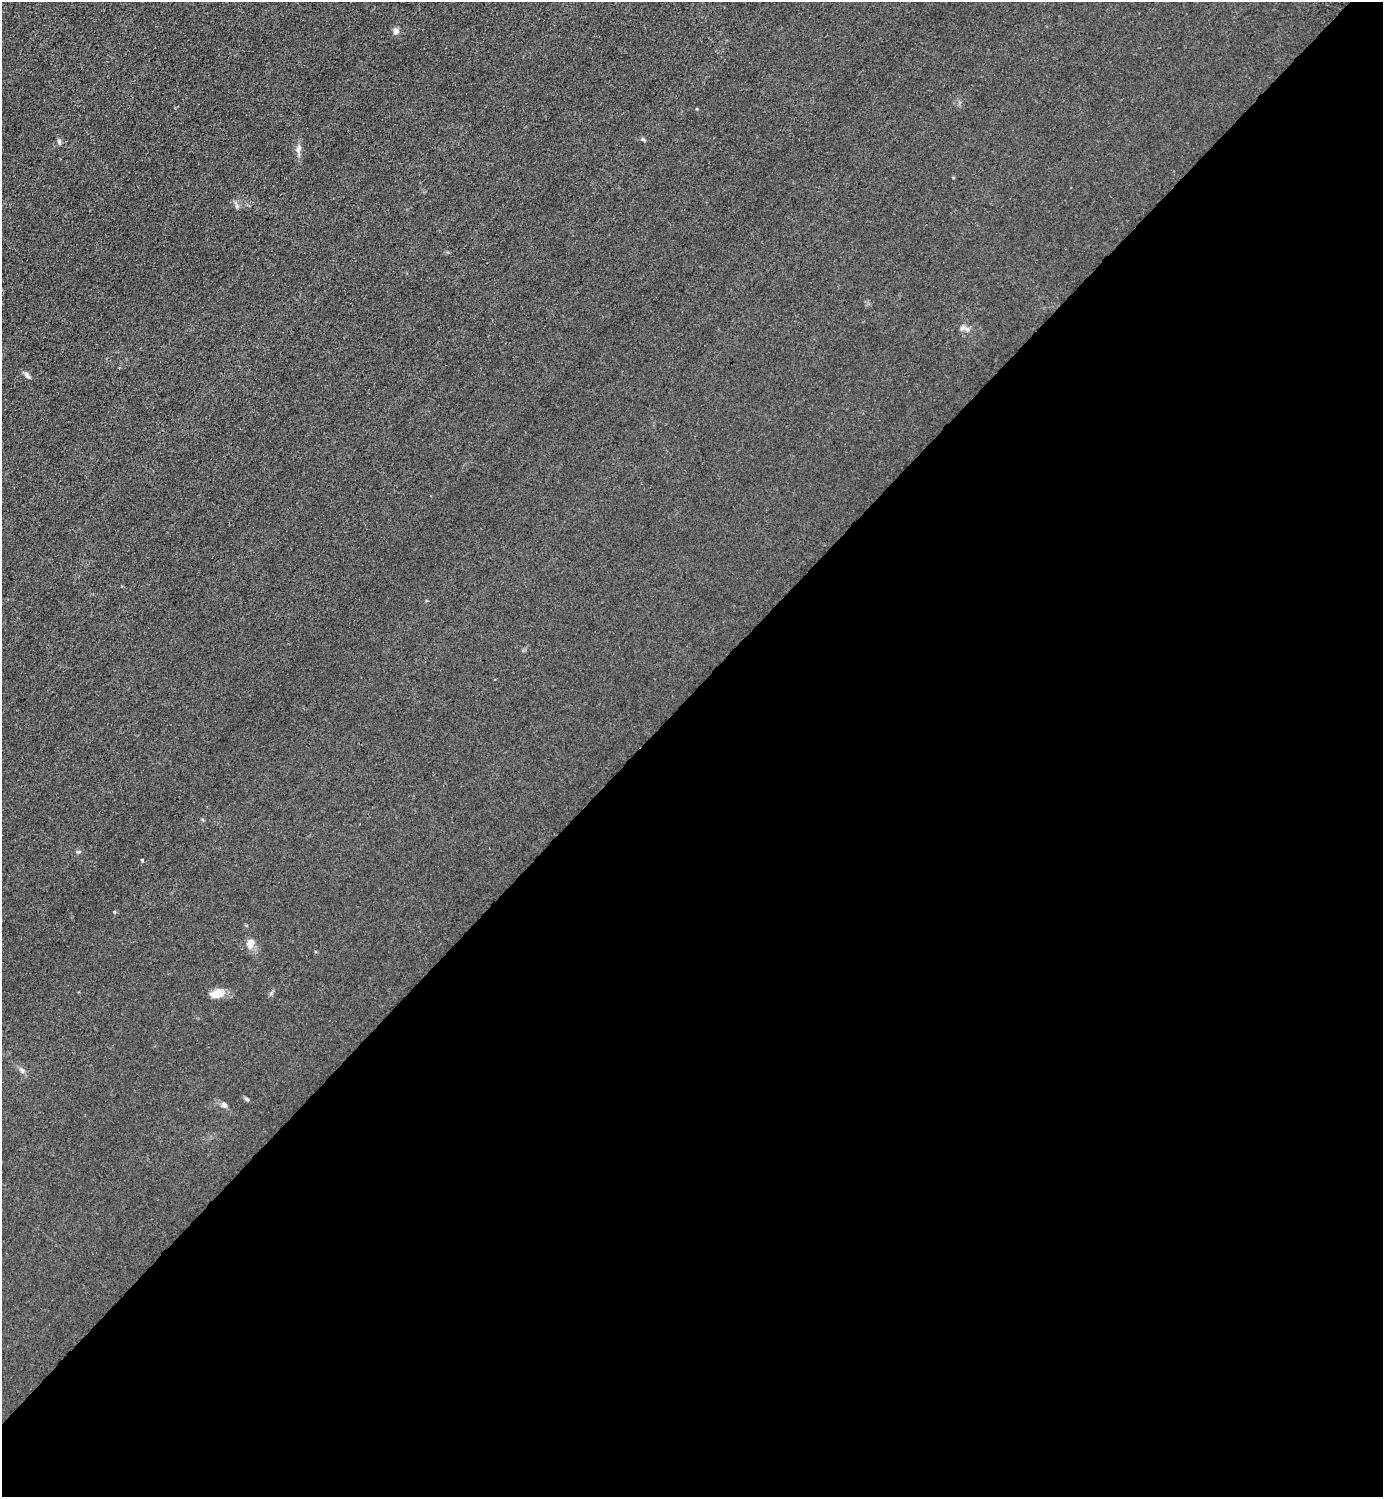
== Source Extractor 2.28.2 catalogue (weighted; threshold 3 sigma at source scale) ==
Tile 15 of 4 x 4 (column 3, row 4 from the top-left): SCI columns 3065-4445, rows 3-1497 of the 5985 x 5985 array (HDU 1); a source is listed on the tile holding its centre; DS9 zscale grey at full resolution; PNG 1385 x 1499 px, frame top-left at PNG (2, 2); no overlay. Shown black and unused: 54% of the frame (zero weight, under 3 of 4 exposures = <1% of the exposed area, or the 3 px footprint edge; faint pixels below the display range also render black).
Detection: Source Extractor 2.28.2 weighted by HDU 2 'WHT'; one run over the whole footprint, this tile lists its part. Background 0.0213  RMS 0.0062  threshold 0.0279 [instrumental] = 3 sigma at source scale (4.5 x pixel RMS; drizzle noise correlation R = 1.50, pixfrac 1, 0.05/0.05 arcsec/px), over >= 5 px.
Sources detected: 12; all 12 listed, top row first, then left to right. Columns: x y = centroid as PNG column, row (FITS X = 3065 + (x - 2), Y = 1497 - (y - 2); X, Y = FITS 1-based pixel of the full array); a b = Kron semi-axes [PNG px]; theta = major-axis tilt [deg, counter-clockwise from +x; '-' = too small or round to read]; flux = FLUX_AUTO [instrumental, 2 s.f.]
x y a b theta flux
396 31 9 7 -57 2.3
59 141 7 5 -76 1.2
298 149 11 7 61 2.6
27 376 12 5 -49 1.9
78 852 6 4 2 0.79
142 860 4 3 - 0.55
114 912 5 3 - 0.53
250 943 13 9 74 4.4
217 994 18 11 18 6.5
22 1070 8 4 -45 1.4
247 1099 7 4 -28 1.1
224 1104 9 6 -48 1.9